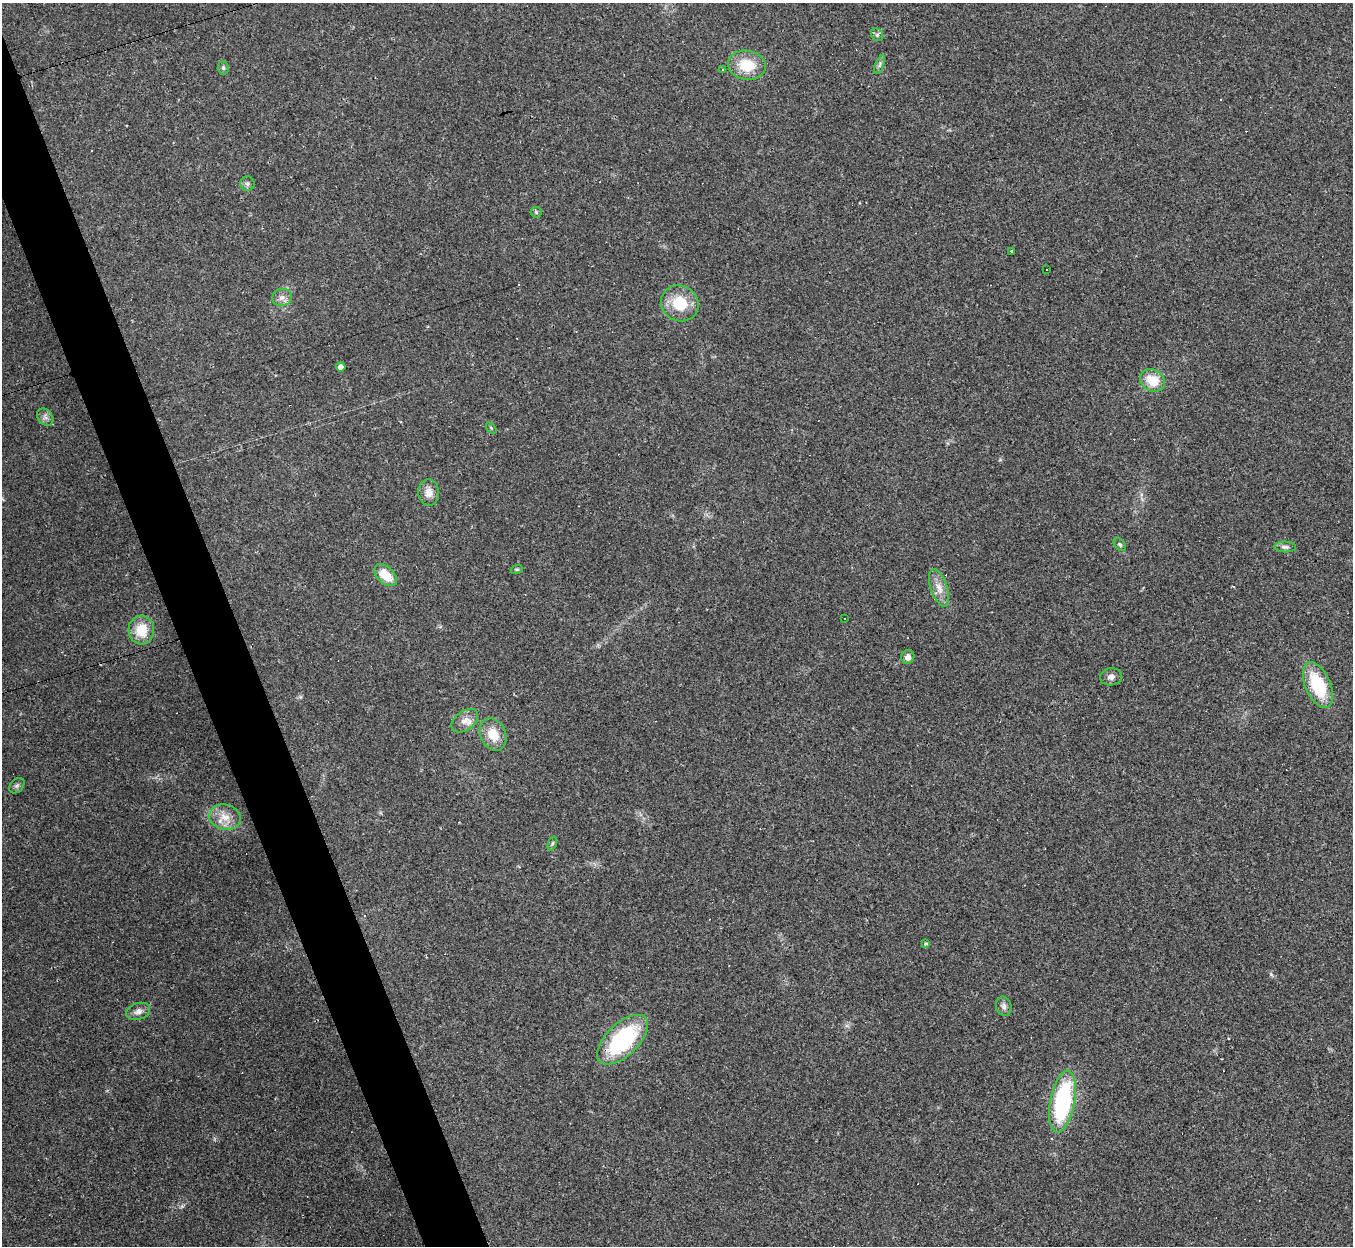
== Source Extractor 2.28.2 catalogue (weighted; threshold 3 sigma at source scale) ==
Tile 11 of 4 x 4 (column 3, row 3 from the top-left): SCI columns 2705-4055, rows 1515-2758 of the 5407 x 5390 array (HDU 1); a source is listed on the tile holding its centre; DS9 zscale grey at full resolution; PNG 1355 x 1248 px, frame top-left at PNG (2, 3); each listed source drawn as its Kron ellipse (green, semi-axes under 4 px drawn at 4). Shown black and unused: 4% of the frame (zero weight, under 2 of 3 exposures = <1% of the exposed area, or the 3 px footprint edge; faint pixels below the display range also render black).
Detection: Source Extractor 2.28.2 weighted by HDU 2 'WHT'; one run over the whole footprint, this tile lists its part. Background 0.0571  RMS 0.0059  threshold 0.0264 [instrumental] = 3 sigma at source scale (4.5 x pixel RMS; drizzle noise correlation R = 1.50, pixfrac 1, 0.05/0.05 arcsec/px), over >= 5 px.
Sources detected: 50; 14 cosmic-ray / hot-pixel residue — neither listed nor drawn; the other 36 listed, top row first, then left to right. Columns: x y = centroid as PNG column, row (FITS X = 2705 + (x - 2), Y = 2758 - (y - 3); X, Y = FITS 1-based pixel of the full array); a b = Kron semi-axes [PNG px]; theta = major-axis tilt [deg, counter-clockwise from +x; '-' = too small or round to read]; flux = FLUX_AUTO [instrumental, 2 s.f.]
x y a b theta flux
877 35 7 5 -45 1.2
747 65 19 14 -8 17
880 65 10 3 69 1.2
223 68 6 5 - 1.2
722 69 3 2 - 0.5
247 184 7 7 - 1.7
536 212 5 5 - 0.89
1012 251 3 3 - 1
1047 269 2 2 - 0.6
282 297 10 8 16 3.2
680 303 19 17 -31 19
341 367 4 4 - 3.1
1152 380 13 10 -30 12
45 417 9 7 -51 2.2
491 428 6 3 -53 0.61
429 492 13 10 -85 5.1
1120 544 7 5 -48 1.1
1285 547 11 5 -1 1.7
517 569 6 4 18 0.65
386 575 13 8 -43 12
939 588 19 8 -71 5.7
845 618 3 3 - 1.1
141 630 14 13 - 14
908 657 7 6 - 3.3
1111 677 11 8 9 2.7
1318 685 24 12 -66 30
465 721 15 9 37 5
493 734 17 12 -65 11
17 786 9 6 48 1.6
225 817 16 12 -14 8.3
552 843 7 4 70 0.95
925 944 4 4 - 0.98
1004 1006 10 7 -75 2.2
138 1011 12 8 18 3.4
623 1040 32 16 44 59
1062 1102 31 12 79 71